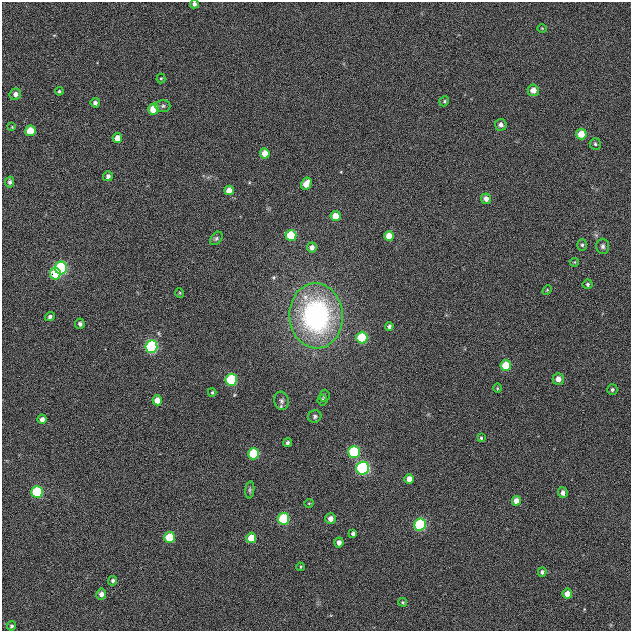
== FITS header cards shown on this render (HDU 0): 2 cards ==
NAXIS1  =                  629
NAXIS2  =                  629

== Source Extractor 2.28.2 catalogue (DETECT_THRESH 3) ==
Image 629 x 629 px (HDU 0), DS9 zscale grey, 1 PNG px = 1 image px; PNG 633 x 633 px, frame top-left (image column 1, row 629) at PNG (2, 2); each listed source drawn as its Kron ellipse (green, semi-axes under 4 px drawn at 4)
Background 0.0139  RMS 0.17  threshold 0.507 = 3 sigma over >= 5 px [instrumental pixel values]
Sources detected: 78; all 78 listed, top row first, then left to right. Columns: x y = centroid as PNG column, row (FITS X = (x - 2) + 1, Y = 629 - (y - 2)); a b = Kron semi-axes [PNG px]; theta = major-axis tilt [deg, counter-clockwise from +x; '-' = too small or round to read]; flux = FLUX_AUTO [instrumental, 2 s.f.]
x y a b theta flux
194 4 4 4 - 34
542 28 5 3 - 9.2
161 79 5 4 - 13
533 90 6 5 - 110
59 91 4 4 - 16
15 94 6 5 - 47
444 101 5 4 - 16
95 103 5 4 - 34
163 106 7 6 - 28
154 109 5 5 - 240
501 125 6 6 - 50
12 127 4 4 - 10
30 131 5 5 - 240
581 134 5 5 - 180
117 138 5 4 - 94
595 144 5 5 - 19
265 153 5 5 - 130
108 176 5 5 - 35
10 182 5 4 - 27
306 184 6 5 - 140
229 190 5 4 - 92
486 199 5 5 - 53
336 216 5 5 - 130
291 235 5 5 - 370
389 236 5 5 - 150
216 238 7 5 49 22
582 245 6 5 - 22
603 246 7 6 - 31
312 248 5 5 - 53
574 262 4 4 - 11
61 268 6 6 - 1100
55 273 6 5 - 450
588 284 5 5 - 21
547 290 5 3 - 11
180 293 5 3 - 10
50 316 5 4 - 26
316 316 32 27 -87 2100
80 324 5 5 - 32
389 326 4 4 - 30
362 338 6 5 - 490
151 347 6 6 - 1200
506 365 5 5 - 270
558 379 6 5 - 88
231 380 6 5 - 650
497 388 5 3 - 11
612 390 5 5 - 24
212 393 4 3 - 13
324 396 6 5 - 20
157 400 5 5 - 120
322 400 5 5 - 21
281 401 9 7 -74 37
315 416 7 6 - 26
42 419 5 4 - 52
481 438 4 3 - 14
288 443 4 4 - 25
354 452 6 6 - 710
254 454 6 5 - 450
363 468 6 6 - 1400
409 479 5 4 - 94
250 490 8 4 83 23
37 492 6 5 - 750
563 493 5 5 - 47
516 501 5 4 - 74
309 503 4 3 - 8.5
331 518 5 5 - 70
284 519 6 5 - 660
420 525 6 6 - 890
353 533 4 4 - 27
170 537 5 5 - 320
251 538 5 5 - 180
339 542 5 4 - 56
300 567 4 3 - 9.9
542 572 5 4 - 24
113 581 5 4 - 25
101 594 5 5 - 59
567 594 5 5 - 100
403 602 4 3 - 13
12 626 4 4 - 21
At the frame edge (FLAGS 8, measured only in part): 1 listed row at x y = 194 4